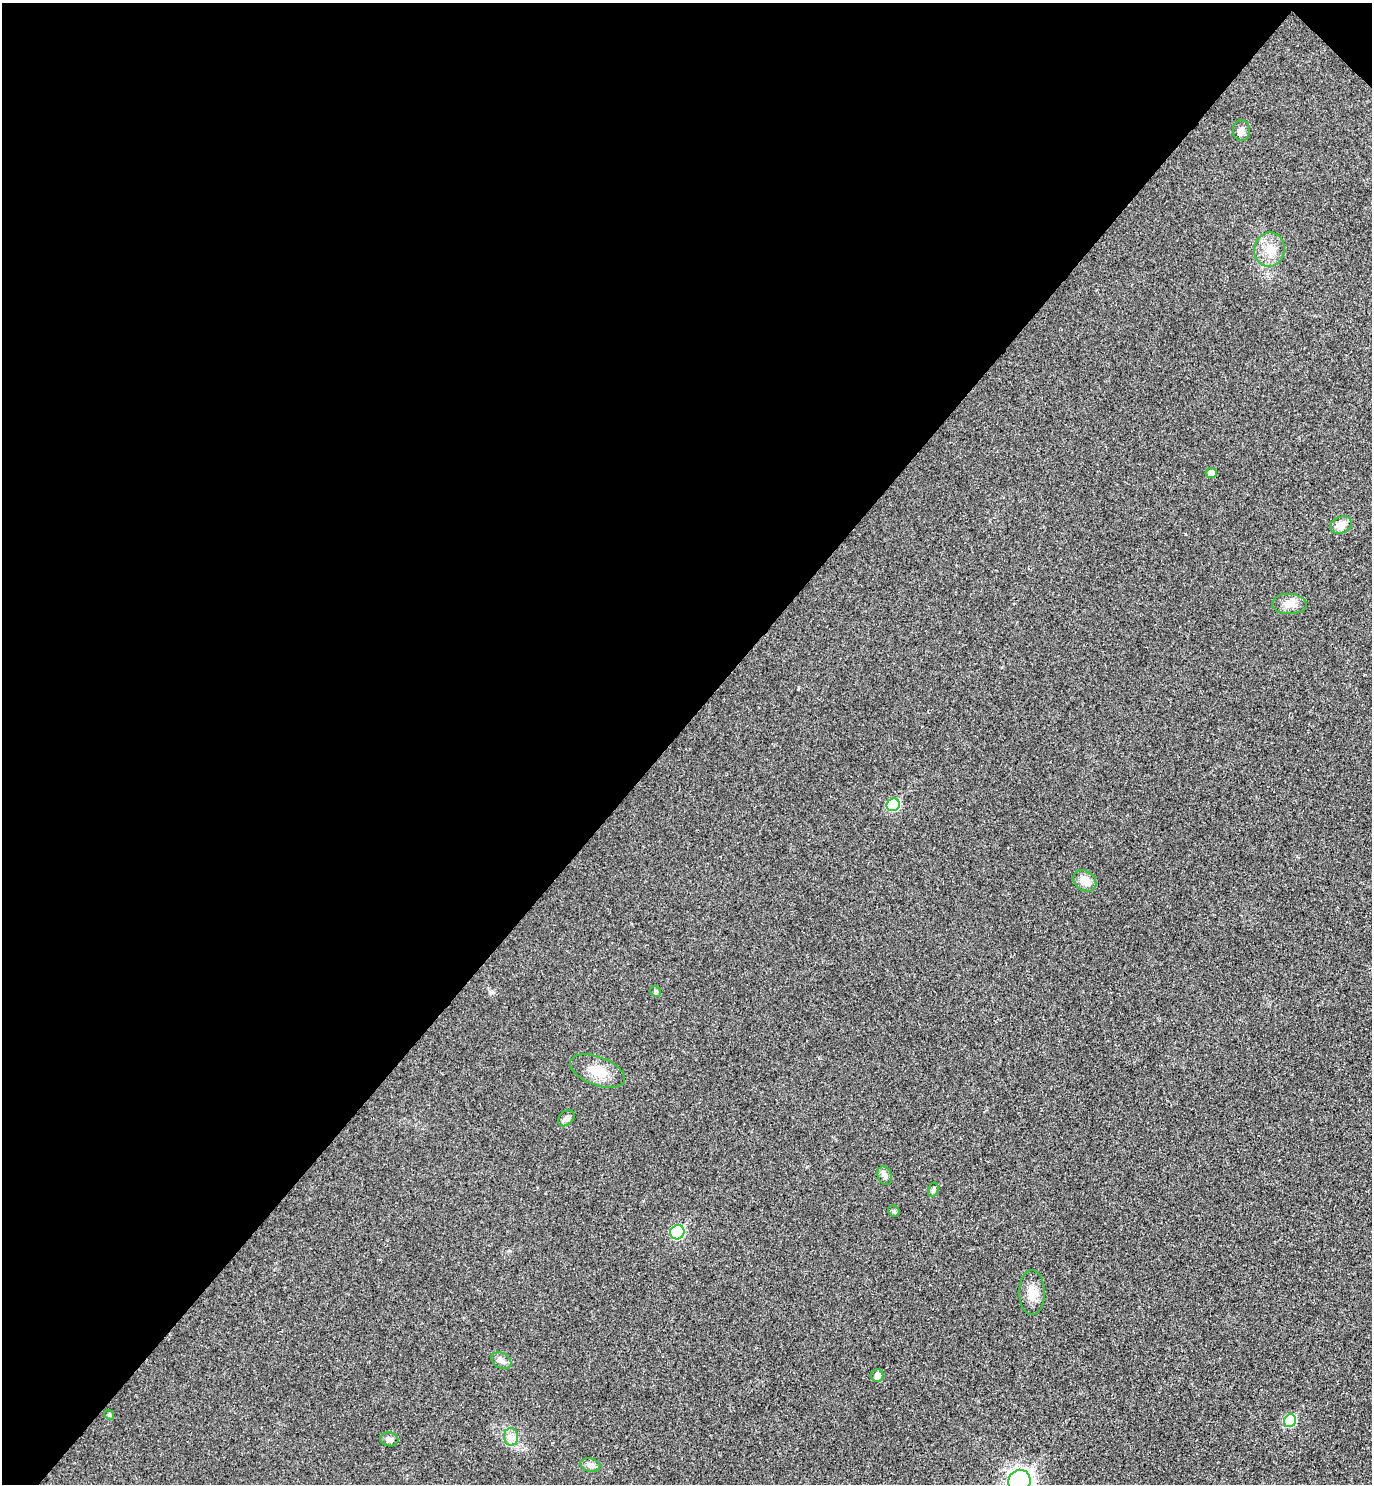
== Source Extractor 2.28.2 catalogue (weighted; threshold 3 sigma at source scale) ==
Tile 2 of 4 x 4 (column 2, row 1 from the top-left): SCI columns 1571-2940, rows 4492-5973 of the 6021 x 6015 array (HDU 1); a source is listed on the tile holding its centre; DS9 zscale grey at full resolution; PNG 1374 x 1486 px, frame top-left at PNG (2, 3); each listed source drawn as its Kron ellipse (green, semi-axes under 4 px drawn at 4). Shown black and unused: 49% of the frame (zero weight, under 3 of 4 exposures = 6% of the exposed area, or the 3 px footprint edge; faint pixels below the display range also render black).
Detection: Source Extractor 2.28.2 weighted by HDU 2 'WHT'; one run over the whole footprint, this tile lists its part. Background 0.0407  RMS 0.0068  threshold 0.0307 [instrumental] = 3 sigma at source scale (4.5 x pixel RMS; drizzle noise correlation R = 1.50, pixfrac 1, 0.05/0.05 arcsec/px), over >= 5 px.
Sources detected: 23; all 23 listed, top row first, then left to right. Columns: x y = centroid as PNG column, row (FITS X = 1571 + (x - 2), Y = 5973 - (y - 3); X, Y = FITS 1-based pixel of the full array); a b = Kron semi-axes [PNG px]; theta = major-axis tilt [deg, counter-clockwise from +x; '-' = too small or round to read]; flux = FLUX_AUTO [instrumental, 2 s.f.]
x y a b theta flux
1241 131 10 8 -90 2.9
1269 249 17 15 80 11
1211 473 5 5 - 3.9
1341 525 11 8 24 6.8
1289 604 17 10 -2 7.3
893 805 7 6 - 40
1085 881 12 9 -36 7.9
655 991 6 5 - 1.6
597 1071 29 14 -21 14
566 1118 9 7 43 2.4
885 1176 9 7 -69 2.4
933 1190 7 5 75 1.3
894 1211 6 5 - 1.1
677 1232 7 7 - 63
1032 1292 22 13 90 8.6
502 1361 10 7 -29 2.9
877 1375 6 6 - 3.5
109 1415 5 4 - 0.96
1290 1421 6 6 - 37
511 1437 9 7 -87 3.7
389 1439 9 7 -10 2.6
590 1465 10 6 -12 2.6
1019 1481 11 11 - 290
Isophote crosses this tile's border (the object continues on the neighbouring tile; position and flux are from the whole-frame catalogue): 1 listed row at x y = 1019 1481